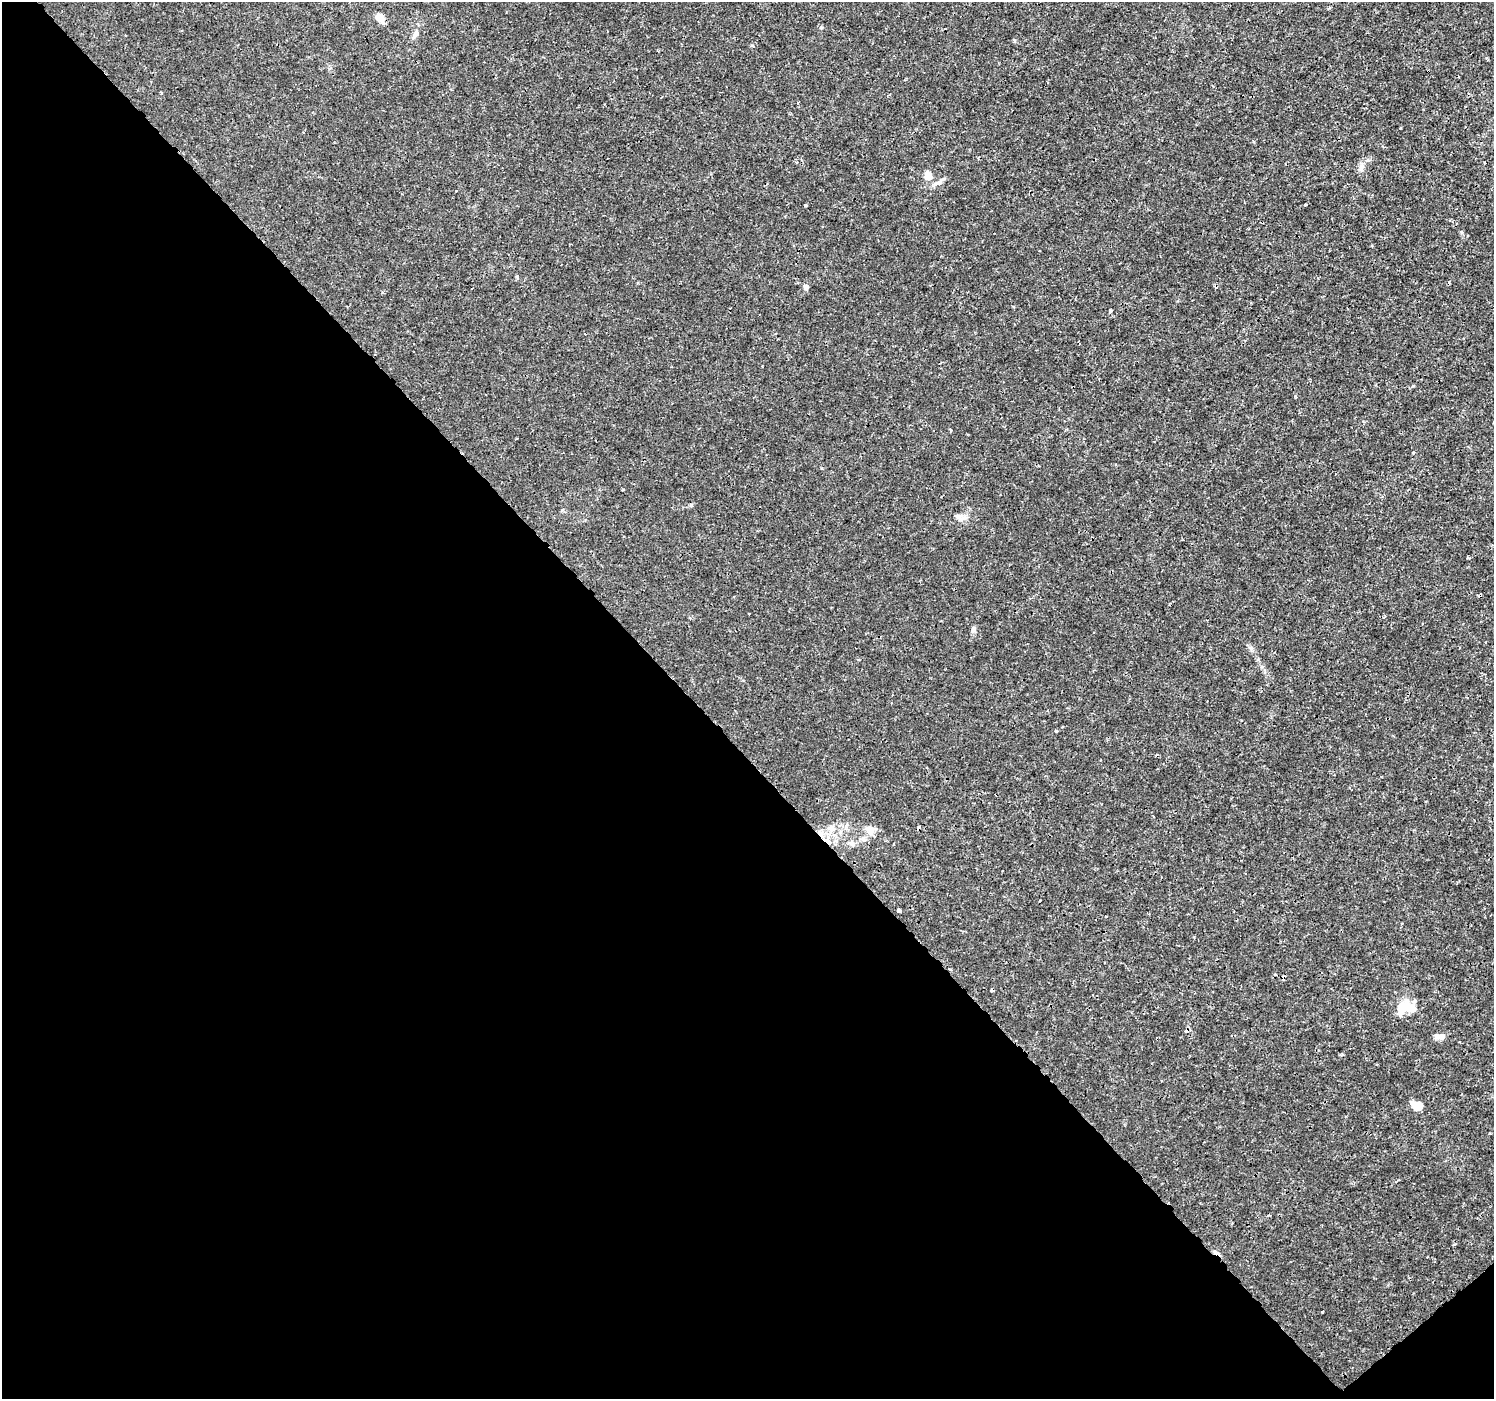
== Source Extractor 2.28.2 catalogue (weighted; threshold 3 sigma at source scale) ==
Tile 14 of 4 x 4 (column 2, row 4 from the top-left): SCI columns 1538-3029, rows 187-1583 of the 6065 x 6025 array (HDU 1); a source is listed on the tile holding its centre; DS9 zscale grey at full resolution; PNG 1496 x 1401 px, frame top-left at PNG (2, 2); no overlay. Shown black and unused: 47% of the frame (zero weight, under 3 of 4 exposures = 5% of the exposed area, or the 3 px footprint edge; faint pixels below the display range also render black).
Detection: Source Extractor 2.28.2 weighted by HDU 2 'WHT'; one run over the whole footprint, this tile lists its part. Background 0.00109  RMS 8.0e-04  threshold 0.0036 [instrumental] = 3 sigma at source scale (4.5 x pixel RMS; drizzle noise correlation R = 1.50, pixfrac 1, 0.0396/0.0396 arcsec/px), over >= 5 px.
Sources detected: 29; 1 inside a brighter object's white glare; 5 cosmic-ray / hot-pixel residue — not listed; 1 inside a brighter listed object's ellipse — not listed separately; the other 22 listed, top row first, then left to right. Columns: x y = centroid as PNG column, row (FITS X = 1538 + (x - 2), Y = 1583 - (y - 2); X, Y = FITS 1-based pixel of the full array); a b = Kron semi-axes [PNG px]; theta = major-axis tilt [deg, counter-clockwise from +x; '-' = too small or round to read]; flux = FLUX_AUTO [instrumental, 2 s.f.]
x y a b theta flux
380 18 12 9 -54 0.54
415 34 11 6 56 0.32
161 93 3 3 - 0.078
797 162 4 4 - 0.084
1361 168 11 3 75 0.22
928 176 10 9 - 0.62
805 205 3 3 - 0.1
517 277 5 3 - 0.1
806 287 7 6 - 0.21
1110 311 3 3 - 0.18
585 334 3 3 - 0.12
951 430 4 3 - 0.075
958 516 10 6 1 0.33
973 629 9 6 89 0.2
1056 731 3 3 - 0.19
831 828 10 9 - 0.54
868 828 11 6 2 0.4
899 910 4 3 - 0.49
1275 974 4 3 - 0.085
1402 1007 24 13 56 1.3
1441 1036 9 8 - 0.34
1418 1106 10 7 -10 1.3
Unlisted compact peaks at least as high as the median listed source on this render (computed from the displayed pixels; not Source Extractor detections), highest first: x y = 1322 1312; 752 45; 821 27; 1461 232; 691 504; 1251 648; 1014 41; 1040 900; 1413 453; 1469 558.